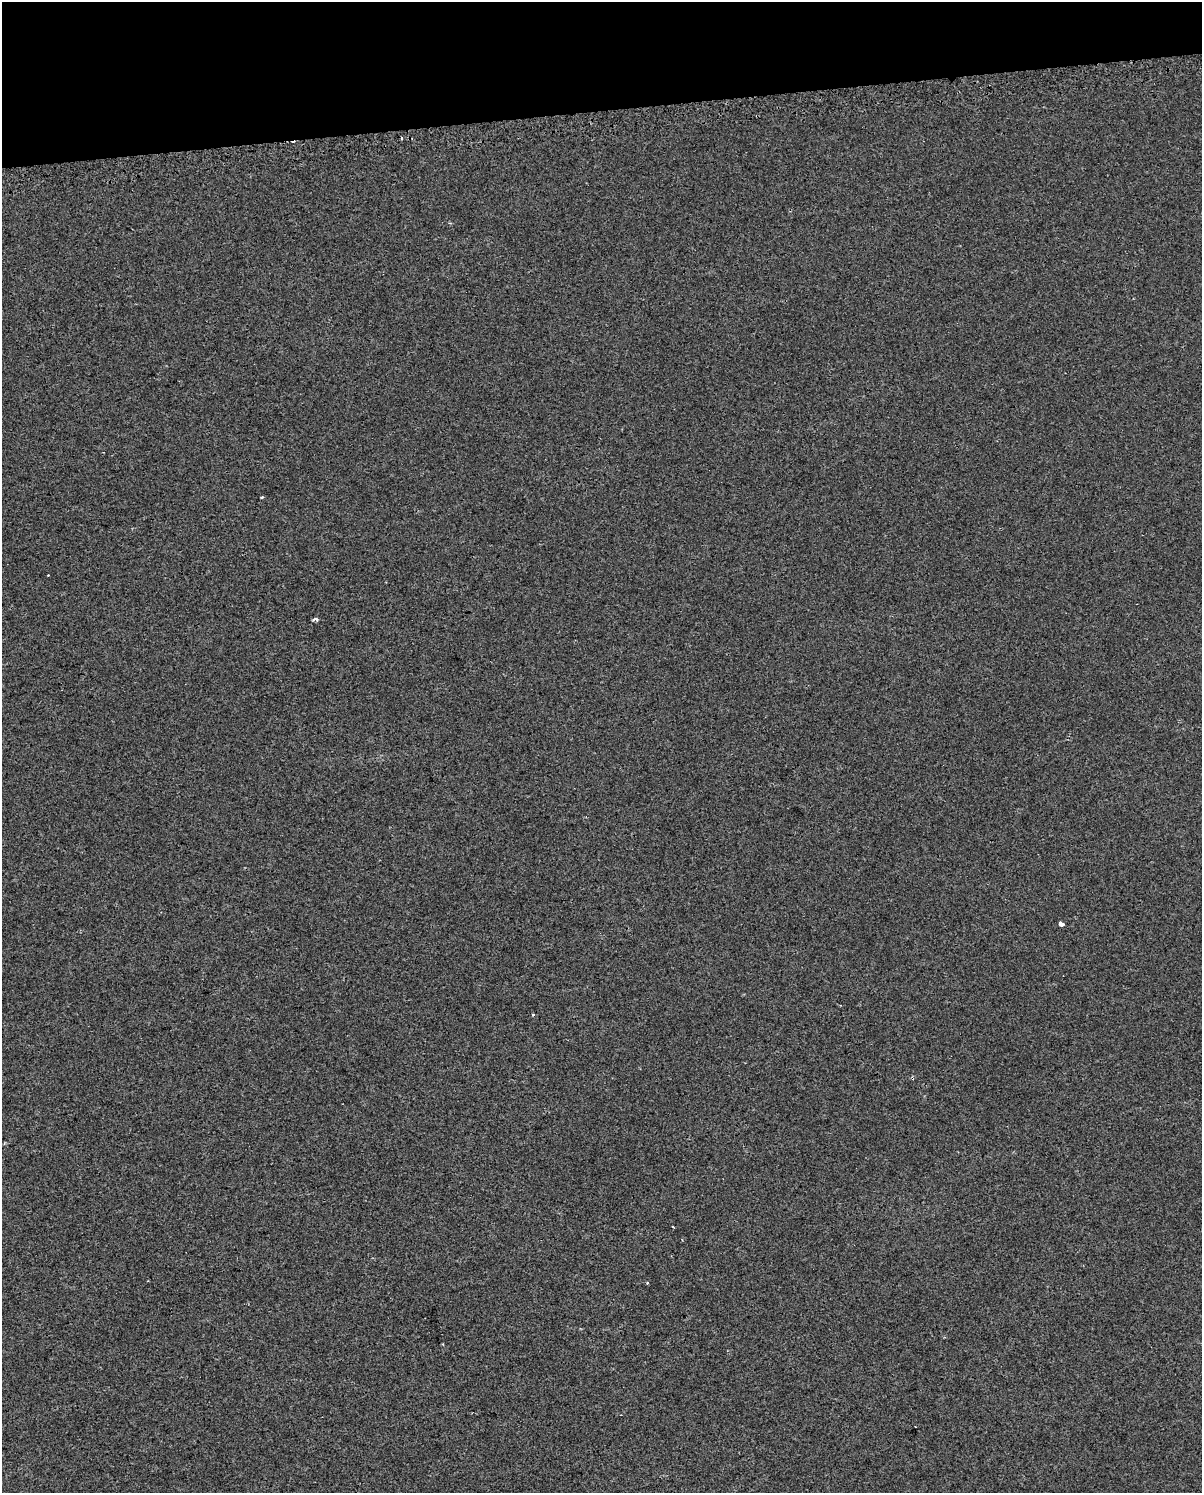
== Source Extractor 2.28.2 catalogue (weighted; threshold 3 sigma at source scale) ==
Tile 3 of 4 x 3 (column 3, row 1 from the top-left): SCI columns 2438-3637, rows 3037-4527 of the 4875 x 4627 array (HDU 1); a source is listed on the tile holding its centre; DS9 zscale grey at full resolution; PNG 1204 x 1495 px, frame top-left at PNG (2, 2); no overlay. Shown black and unused: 7% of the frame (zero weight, under 2 of 3 exposures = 3% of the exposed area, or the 3 px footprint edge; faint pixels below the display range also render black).
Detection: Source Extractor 2.28.2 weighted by HDU 2 'WHT'; one run over the whole footprint, this tile lists its part. Background 0.00321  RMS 0.0041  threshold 0.0183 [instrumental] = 3 sigma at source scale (4.5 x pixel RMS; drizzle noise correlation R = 1.50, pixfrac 1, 0.0396/0.0396 arcsec/px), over >= 5 px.
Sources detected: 8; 1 cosmic-ray / hot-pixel residue — not listed; the other 7 listed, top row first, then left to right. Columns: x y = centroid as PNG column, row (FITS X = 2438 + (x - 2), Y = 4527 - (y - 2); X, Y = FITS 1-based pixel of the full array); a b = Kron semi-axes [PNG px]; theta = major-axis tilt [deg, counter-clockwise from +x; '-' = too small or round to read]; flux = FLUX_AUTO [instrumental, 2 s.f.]
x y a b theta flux
401 138 3 3 - 1.2
262 497 3 3 - 0.49
315 619 6 3 10 0.91
1061 924 4 3 - 14
533 1014 3 3 - 0.55
673 1227 3 2 - 0.49
647 1283 3 3 - 0.38